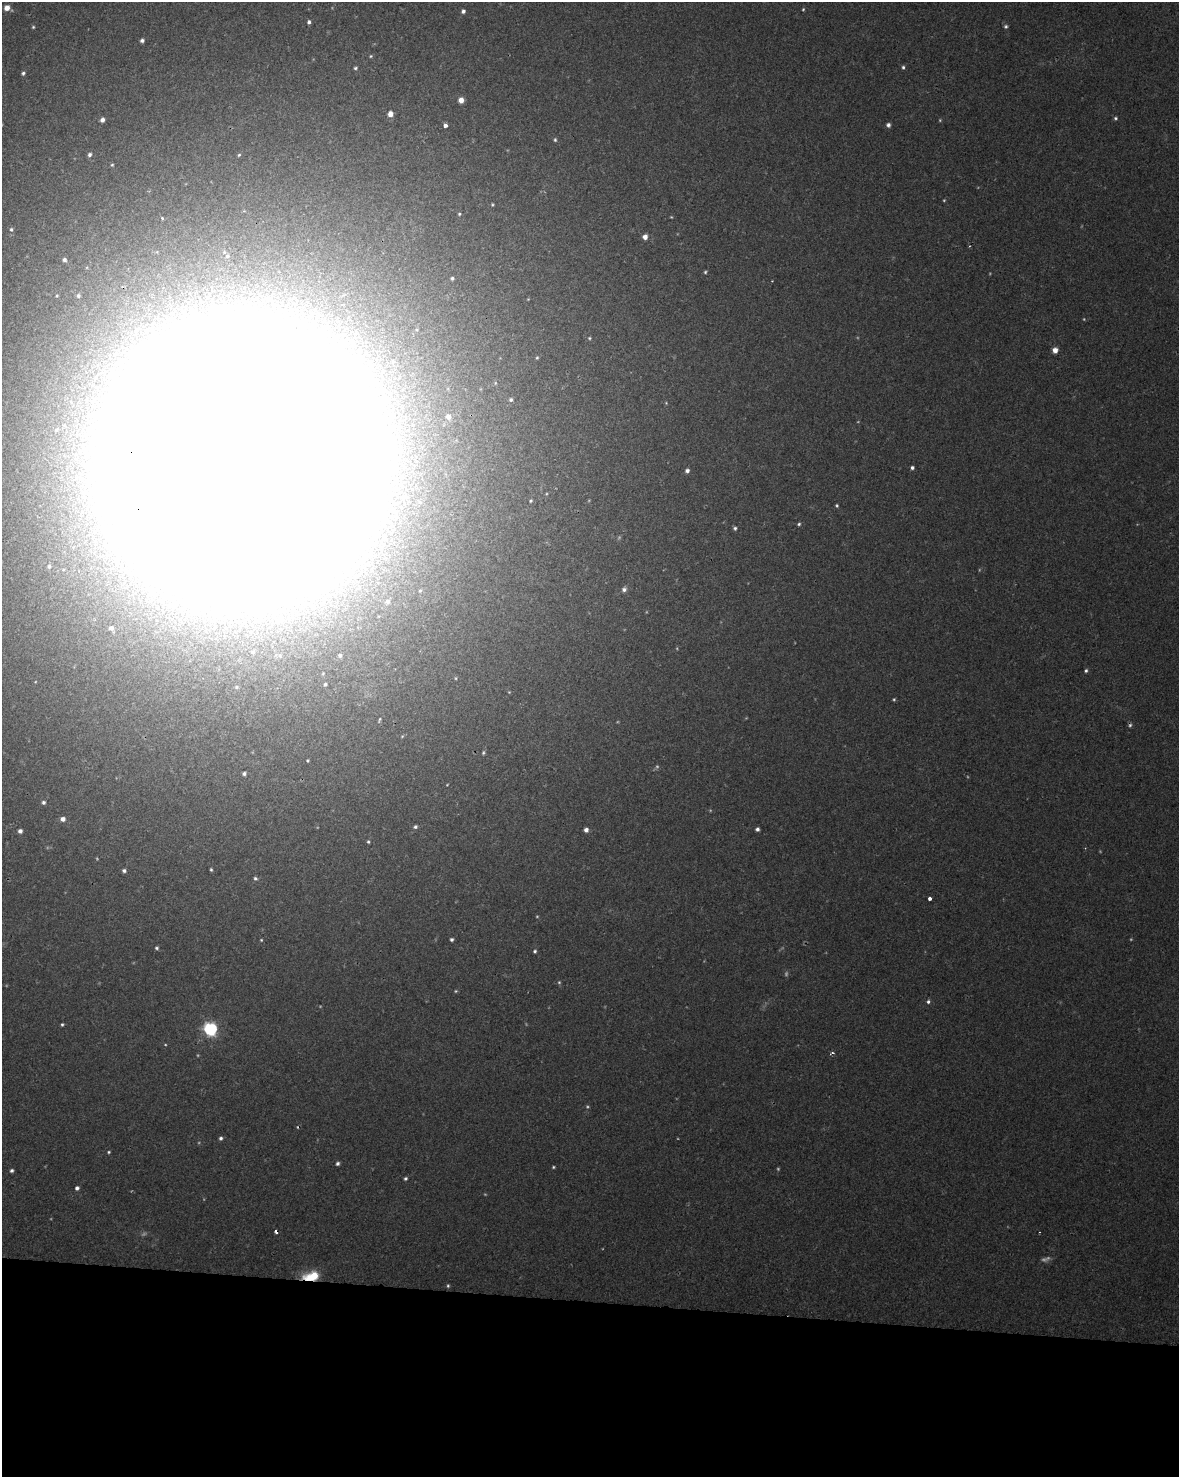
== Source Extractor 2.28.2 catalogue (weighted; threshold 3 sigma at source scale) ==
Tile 10 of 4 x 3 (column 2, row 3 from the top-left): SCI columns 1185-2361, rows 285-1759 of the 4715 x 4936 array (HDU 1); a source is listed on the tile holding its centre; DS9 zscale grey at full resolution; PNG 1181 x 1479 px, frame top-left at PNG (2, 2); no overlay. Shown black and unused: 12% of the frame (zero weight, under 2 of 3 exposures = <1% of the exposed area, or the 3 px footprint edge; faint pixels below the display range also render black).
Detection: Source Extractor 2.28.2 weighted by HDU 2 'WHT'; one run over the whole footprint, this tile lists its part. Background 0.045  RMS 0.0065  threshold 0.0291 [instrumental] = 3 sigma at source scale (4.5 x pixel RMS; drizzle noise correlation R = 1.50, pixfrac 1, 0.0396/0.0396 arcsec/px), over >= 5 px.
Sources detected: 122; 22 too faint to see at this stretch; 4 inside a brighter object's white glare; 2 cosmic-ray / hot-pixel residue — not listed; the other 94 listed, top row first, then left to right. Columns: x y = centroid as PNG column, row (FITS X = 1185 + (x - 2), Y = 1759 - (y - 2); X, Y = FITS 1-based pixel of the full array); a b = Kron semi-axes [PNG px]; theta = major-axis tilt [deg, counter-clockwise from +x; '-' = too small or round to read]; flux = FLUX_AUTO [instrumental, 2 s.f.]
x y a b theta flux
7 8 6 5 - 6
803 9 4 3 - 0.78
463 11 5 4 - 2.1
309 22 5 4 - 1.7
1006 26 5 5 - 1.3
33 27 4 4 - 0.82
142 40 4 4 - 2.1
371 56 5 4 - 0.82
903 67 5 4 - 1.2
355 68 4 3 - 1.1
23 73 5 4 - 1.4
461 100 5 5 - 5.3
390 114 5 4 - 6.4
1115 118 5 5 - 1.1
102 120 5 4 - 2.9
445 125 4 3 - 9.3
888 125 5 5 - 2
555 140 5 4 - 1.1
89 155 5 5 - 1.8
239 155 4 4 - 0.88
112 165 4 4 - 0.78
492 204 5 4 - 0.76
459 214 5 4 - 1
162 218 3 3 - 0.89
11 229 6 6 - 1.7
645 237 5 5 - 4
227 256 7 6 - 2.5
64 260 7 6 - 2.2
705 272 4 4 - 0.97
452 278 4 4 - 1.2
772 281 2 2 - 0.44
57 296 5 4 - 0.97
78 296 7 6 - 2.1
135 331 30 19 26 35
589 338 5 4 - 0.86
1055 350 5 5 - 4.9
537 358 5 4 - 0.77
511 400 5 5 - 1.2
666 403 4 4 - 0.61
448 417 5 5 - 3.4
242 460 139 134 -65 14000
912 468 4 4 - 1.6
687 471 5 4 - 2.2
405 497 7 7 - 2.5
531 501 4 3 - 0.84
837 505 4 4 - 0.93
392 510 7 6 - 1.9
799 524 4 4 - 1.1
735 528 5 4 - 1.3
49 566 5 3 - 1.1
624 589 7 6 - 2.1
420 591 5 4 - 0.91
388 602 9 8 - 3.9
111 628 7 6 - 2.8
253 652 7 5 -12 1.6
340 655 4 3 - 1.4
1086 671 4 4 - 1.2
325 684 3 3 - 1.1
236 687 5 4 - 1
509 692 4 4 - 0.54
894 699 4 3 - 0.82
379 720 9 4 66 1
307 761 3 3 - 0.73
244 773 4 4 - 1.5
43 802 4 4 - 1.6
63 819 5 4 - 3.7
415 827 5 5 - 1.6
757 829 4 4 - 1.8
586 830 4 4 - 3.3
20 831 4 4 - 2.6
368 842 4 4 - 1
124 870 4 4 - 1.8
211 870 4 3 - 0.96
255 878 5 5 - 1.4
929 898 4 3 - 2.7
452 939 4 4 - 1.5
261 940 4 3 - 0.67
156 948 4 4 - 1.2
535 951 4 4 - 1.2
456 991 5 4 - 0.75
928 1002 5 5 - 1.6
62 1024 4 3 - 1
210 1029 6 6 - 130
832 1053 4 3 - 2
221 1138 4 4 - 1.6
109 1152 4 3 - 0.86
338 1163 4 4 - 1.7
553 1167 4 3 - 0.79
12 1170 4 4 - 1.5
405 1178 4 3 - 1.3
77 1188 5 5 - 2
276 1232 4 3 - 1.8
312 1276 18 9 8 18
448 1286 5 4 - 0.91
Overlapping masked pixels (flux is a lower limit): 3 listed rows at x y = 242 460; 276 1232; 312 1276